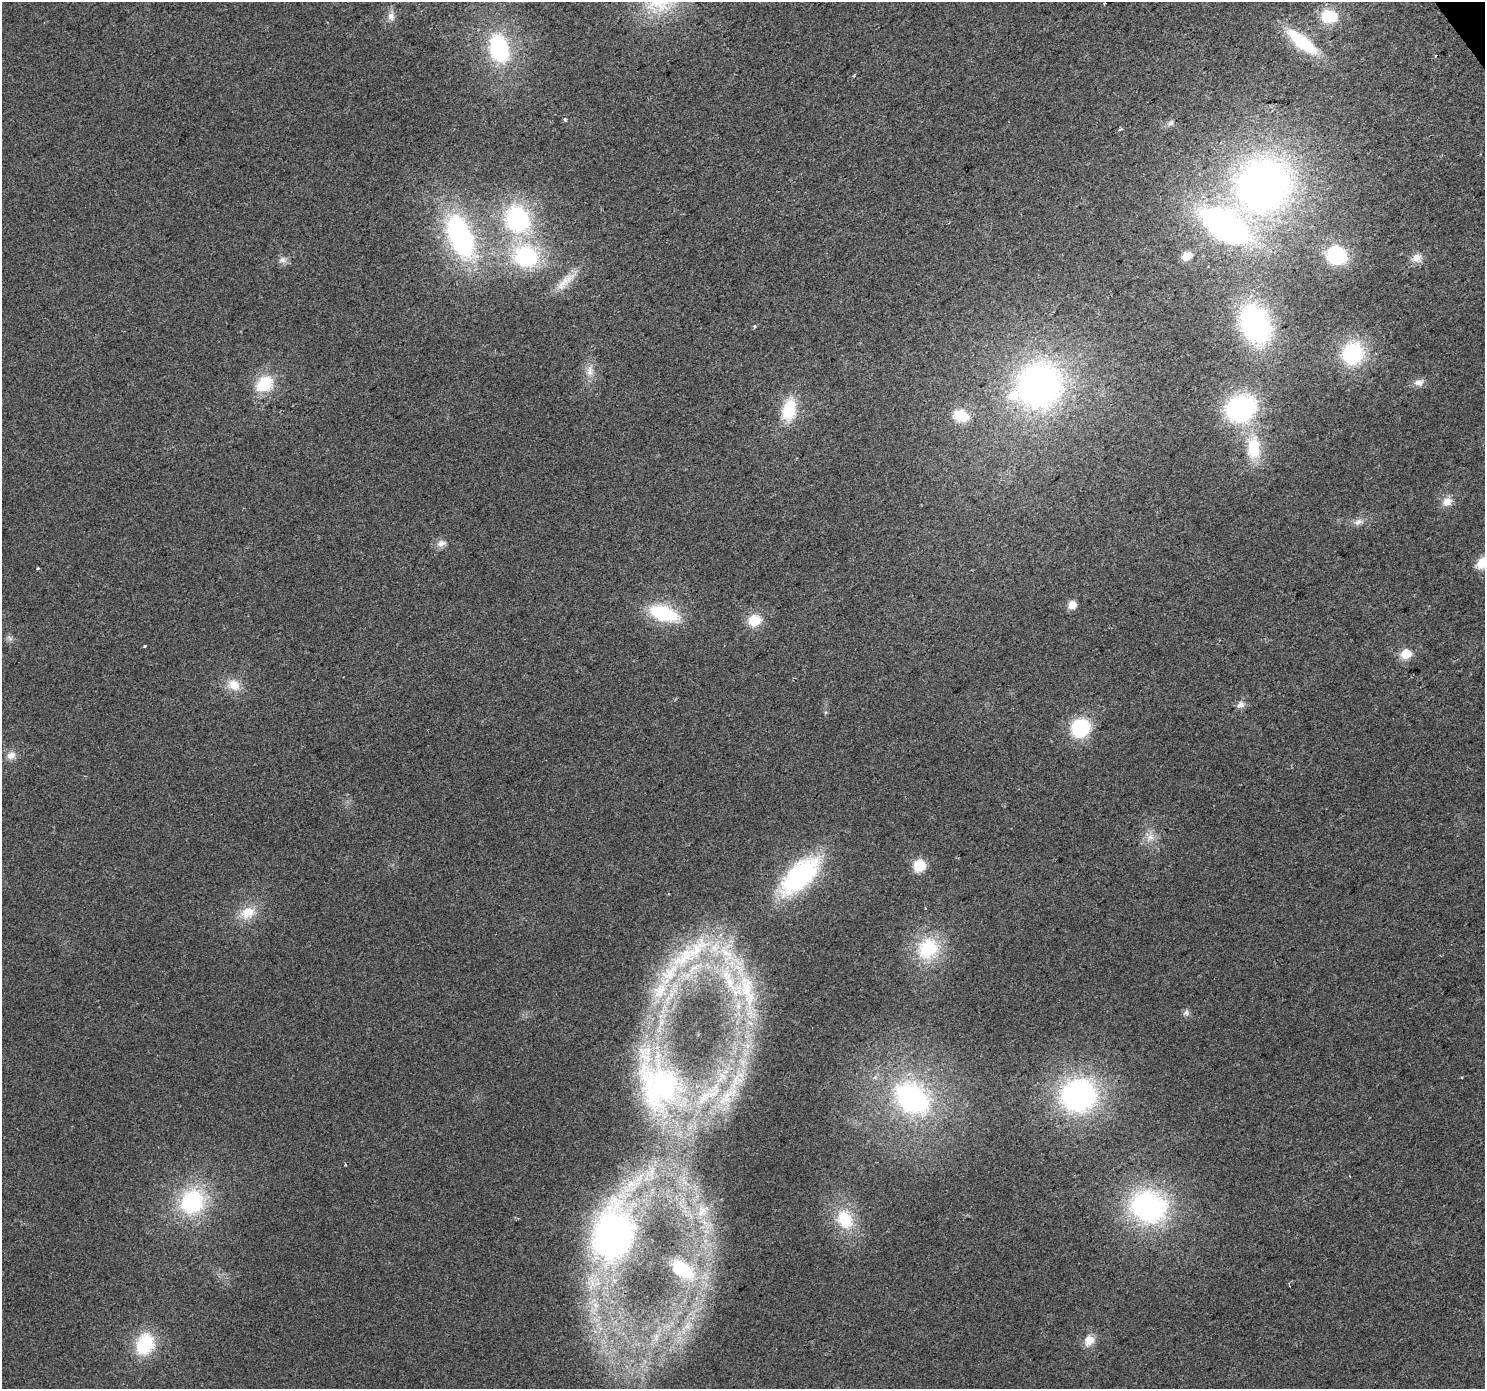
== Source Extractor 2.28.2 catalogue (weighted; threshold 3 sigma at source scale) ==
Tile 10 of 4 x 4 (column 2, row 3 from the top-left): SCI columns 1488-2970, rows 1576-2962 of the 5937 x 5861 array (HDU 1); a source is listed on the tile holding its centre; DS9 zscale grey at full resolution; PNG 1487 x 1391 px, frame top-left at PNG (2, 2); no overlay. Shown black and unused: <1% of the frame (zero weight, under 2 of 3 exposures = <1% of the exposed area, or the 3 px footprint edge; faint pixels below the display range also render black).
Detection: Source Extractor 2.28.2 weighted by HDU 2 'WHT'; one run over the whole footprint, this tile lists its part. Background 0.031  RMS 0.0063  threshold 0.0284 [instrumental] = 3 sigma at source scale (4.5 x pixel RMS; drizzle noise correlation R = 1.50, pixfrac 1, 0.0396/0.0396 arcsec/px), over >= 5 px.
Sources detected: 76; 2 cosmic-ray / hot-pixel residue — not listed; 6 inside a brighter listed object's ellipse — not listed separately; the other 68 listed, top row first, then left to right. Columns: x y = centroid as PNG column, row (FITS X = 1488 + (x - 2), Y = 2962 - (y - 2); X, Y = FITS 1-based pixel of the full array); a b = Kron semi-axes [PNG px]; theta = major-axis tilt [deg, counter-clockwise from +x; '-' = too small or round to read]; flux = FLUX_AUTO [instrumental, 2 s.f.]
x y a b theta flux
1105 3 3 3 - 1.7
391 16 12 10 -89 4.4
1329 16 15 12 -4 24
1302 42 39 13 -39 40
499 48 29 19 -76 63
565 120 4 4 - 1.3
1170 123 11 6 34 2.4
1120 129 3 3 - 1.6
1263 185 55 51 41 330
517 219 33 28 -62 84
1225 225 47 27 -32 190
460 237 48 24 -68 130
1336 255 16 14 -26 47
1187 256 10 8 28 5.9
525 257 29 25 -11 68
1417 258 14 11 9 5.6
282 260 10 8 15 3.1
565 281 37 10 43 12
1255 325 34 25 -69 130
755 326 4 4 - 1
1353 353 22 20 64 53
590 371 17 9 -88 6.3
1419 382 14 9 6 4.2
264 384 19 15 35 25
1039 386 44 42 54 230
1241 408 28 22 29 110
789 410 27 15 78 27
961 416 15 11 -11 18
1253 448 31 18 -88 28
1447 502 14 12 27 6.2
1358 522 14 7 17 4
441 543 14 9 14 4.1
1483 563 13 11 31 13
38 568 3 3 - 0.71
1072 605 9 8 - 6.2
664 613 29 14 -18 47
754 620 16 14 18 13
10 638 9 5 -56 1.9
144 646 4 3 - 0.58
1406 654 6 6 - 34
234 685 18 15 -27 11
1241 704 11 9 16 3.2
1080 728 17 15 44 45
11 755 13 10 22 5
1150 837 12 10 46 5.6
919 865 11 10 - 17
799 876 47 22 44 100
925 908 4 2 - 0.52
248 913 22 16 27 14
928 949 23 20 50 43
695 950 61 23 42 70
747 990 59 19 -78 47
1186 1013 9 7 45 2.1
660 1086 49 45 -72 110
1078 1095 33 30 7 150
912 1098 41 30 -39 120
650 1174 33 16 59 28
192 1201 30 26 46 63
1148 1207 30 25 -17 150
702 1211 22 17 64 19
845 1219 29 21 -62 28
706 1231 7 4 -19 2
613 1234 53 37 82 220
682 1269 28 15 -34 36
687 1326 13 10 -75 6.6
656 1337 16 9 71 7.6
1089 1340 16 12 61 7.4
145 1344 19 15 67 44
Overlapping masked pixels (flux is a lower limit): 1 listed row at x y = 613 1234
Isophote crosses this tile's border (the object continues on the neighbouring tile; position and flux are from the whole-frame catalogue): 1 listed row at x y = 1483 563
Unlisted compact peaks at least as high as the median listed source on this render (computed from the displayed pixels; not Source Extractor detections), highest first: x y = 741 1075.